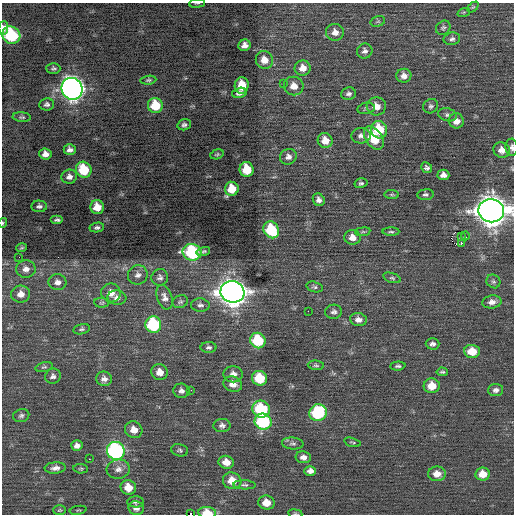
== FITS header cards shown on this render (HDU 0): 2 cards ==
NAXIS1  =                  512 / Axis length
NAXIS2  =                  512 / Axis length

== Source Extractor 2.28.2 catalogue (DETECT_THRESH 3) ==
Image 512 x 512 px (HDU 0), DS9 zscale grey, 1 PNG px = 1 image px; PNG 516 x 516 px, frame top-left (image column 1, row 512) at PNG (2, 3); each listed source drawn as its Kron ellipse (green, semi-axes under 4 px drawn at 4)
Background 0.0262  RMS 0.81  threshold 2.43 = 3 sigma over >= 5 px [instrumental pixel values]
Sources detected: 138; all 138 listed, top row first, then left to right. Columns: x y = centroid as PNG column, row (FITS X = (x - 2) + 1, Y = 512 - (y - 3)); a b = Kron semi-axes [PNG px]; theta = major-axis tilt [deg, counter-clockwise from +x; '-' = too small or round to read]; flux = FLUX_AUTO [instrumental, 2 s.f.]
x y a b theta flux
197 3 8 3 5 59
473 7 6 4 44 69
464 12 6 4 18 73
378 21 7 5 17 91
3 28 7 5 85 310
443 28 8 6 42 130
335 32 9 8 - 400
11 35 9 8 - 3900
452 39 8 6 11 170
245 45 6 5 - 290
365 51 8 7 - 210
264 60 9 8 - 560
53 68 7 5 -2 110
303 68 8 7 - 500
404 76 7 7 - 330
148 80 8 4 6 94
283 84 2 2 - 34
242 85 8 7 - 1100
294 86 10 9 - 510
72 89 11 10 - 32000
239 93 7 5 14 190
348 94 7 6 - 170
47 104 7 6 - 150
155 105 7 7 - 1600
376 106 9 9 - 530
431 106 8 6 39 140
366 108 8 5 11 120
448 115 9 6 -16 160
22 117 9 4 -5 110
456 121 7 7 - 410
184 125 7 5 15 140
379 130 9 8 - 1800
361 136 10 7 6 230
374 138 13 8 -55 1900
325 140 8 7 - 620
512 147 8 6 -88 190
70 150 6 5 - 210
502 150 8 7 - 440
45 154 6 5 - 320
217 154 7 4 17 87
288 157 8 7 - 260
427 168 6 5 - 130
247 169 7 7 - 1600
84 170 8 7 - 1900
443 175 6 5 - 270
69 177 8 7 - 260
361 183 6 5 - 110
232 189 7 6 - 1100
392 195 7 3 -5 73
425 195 8 5 6 150
319 200 6 5 - 230
39 206 7 6 - 170
97 207 7 6 - 820
491 211 13 11 -9 80000
57 220 6 4 0 140
3 223 5 3 - 63
97 227 7 4 10 140
271 230 9 7 -56 2600
363 232 7 4 8 87
391 232 8 3 -1 92
461 236 3 2 - 93
465 236 4 2 - 65
352 237 8 7 - 430
461 244 3 2 - 2100
22 248 5 3 - 68
203 251 7 4 16 95
192 252 9 8 - 6400
19 257 2 2 - 26
26 269 10 8 1 350
138 275 10 9 - 280
160 277 8 8 - 190
392 278 9 4 -18 110
493 281 7 6 - 120
57 282 9 8 - 270
315 287 8 5 -15 130
232 292 12 11 - 62000
111 293 10 9 - 400
21 294 9 8 - 410
164 297 12 7 -72 280
117 298 9 7 -4 250
180 302 8 6 23 110
492 302 10 6 8 310
102 303 7 5 -4 87
200 305 9 6 -4 170
308 311 2 2 - 210
334 312 8 7 - 190
358 320 8 6 -7 320
153 325 8 8 - 4300
81 329 8 5 14 100
258 341 8 7 - 2900
433 344 7 5 -1 170
209 347 8 5 1 140
472 351 8 6 -3 990
316 365 8 4 -5 110
398 366 7 4 4 120
44 367 9 5 14 100
160 372 8 8 - 510
442 372 6 3 -5 92
233 374 9 8 - 340
53 376 8 7 - 200
260 378 8 7 - 1800
104 379 8 7 - 260
233 384 9 7 -18 430
432 386 8 7 - 830
191 390 2 2 - 25
496 390 7 6 - 180
181 391 8 7 - 210
261 409 9 8 - 3300
318 413 9 8 - 4600
21 416 8 6 16 150
263 421 8 8 - 4500
222 425 8 6 -2 200
134 430 9 8 - 530
352 442 8 3 -15 67
293 444 11 6 -6 160
77 446 6 5 - 240
180 450 8 6 -13 120
116 451 9 9 - 9900
303 457 8 6 -9 290
89 459 3 2 - 41
226 462 8 6 -15 600
55 468 10 5 4 270
81 469 7 4 -4 82
118 469 12 9 6 360
310 471 6 5 - 250
437 474 9 7 2 540
483 474 7 6 - 780
232 481 9 8 - 860
244 485 11 4 -2 130
128 487 8 7 - 810
136 502 8 5 0 150
266 503 8 7 - 680
136 508 8 6 -20 210
59 510 6 5 - 71
78 510 8 2 10 60
207 513 9 5 -6 960
191 514 2 2 - 1800
295 514 7 3 -8 68
At the frame edge (FLAGS 8, measured only in part): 8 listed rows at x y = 197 3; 3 28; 512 147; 491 211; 3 223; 207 513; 191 514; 295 514